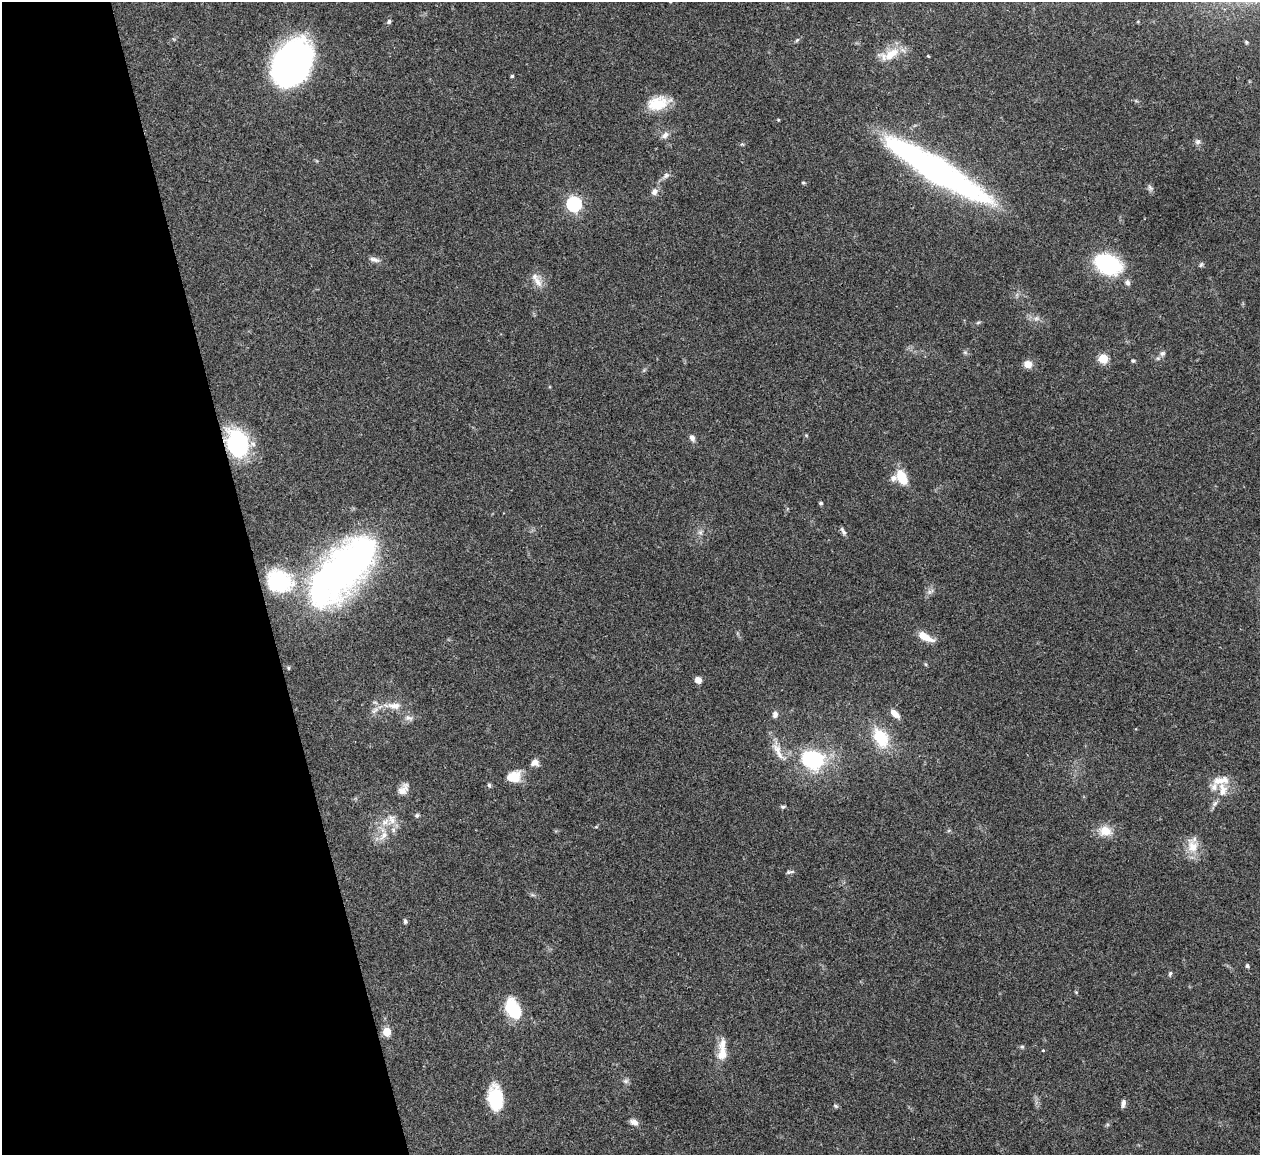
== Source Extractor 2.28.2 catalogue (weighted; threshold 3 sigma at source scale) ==
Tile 5 of 4 x 4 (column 1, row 2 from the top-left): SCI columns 4-1261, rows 2567-3719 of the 5033 x 5015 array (HDU 1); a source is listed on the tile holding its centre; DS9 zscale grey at full resolution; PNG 1262 x 1157 px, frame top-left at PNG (2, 2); no overlay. Shown black and unused: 20% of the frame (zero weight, under 3 of 4 exposures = <1% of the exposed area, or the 3 px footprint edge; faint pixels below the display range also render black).
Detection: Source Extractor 2.28.2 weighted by HDU 2 'WHT'; one run over the whole footprint, this tile lists its part. Background 0.0492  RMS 0.0049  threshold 0.0219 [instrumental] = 3 sigma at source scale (4.5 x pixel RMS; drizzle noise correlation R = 1.50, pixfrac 1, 0.05/0.05 arcsec/px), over >= 5 px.
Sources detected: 79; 7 inside a brighter listed object's ellipse — not listed separately; the other 72 listed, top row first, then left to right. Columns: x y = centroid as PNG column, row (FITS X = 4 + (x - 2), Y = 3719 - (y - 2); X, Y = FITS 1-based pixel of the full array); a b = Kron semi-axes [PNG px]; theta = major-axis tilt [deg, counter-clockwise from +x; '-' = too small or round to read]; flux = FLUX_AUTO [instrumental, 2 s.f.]
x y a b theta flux
389 21 6 5 - 1
891 54 28 12 24 9.5
928 56 3 3 - 0.58
292 63 46 32 61 140
512 76 3 3 - 0.81
658 103 27 16 14 12
778 120 4 4 - 0.46
665 135 11 7 41 2.3
1198 142 7 7 - 1.4
936 171 97 19 -31 190
666 175 10 7 40 1.8
803 183 4 4 - 0.56
1150 187 10 4 -56 1.1
654 192 9 7 62 2.2
574 204 6 6 - 100
374 260 15 6 -16 2.1
1108 264 27 17 -25 45
1201 265 6 5 - 0.81
538 282 17 8 -57 4.2
1128 282 8 6 -82 1.6
1036 318 7 4 1 1.3
978 322 6 4 3 0.67
1162 353 8 7 - 1.4
1103 358 5 5 - 23
1133 361 5 4 - 0.71
1028 364 9 8 - 4.1
692 438 8 6 -66 2
237 443 30 22 -70 42
902 477 13 7 -63 15
893 478 9 8 - 2.3
821 503 5 4 - 0.73
843 531 12 4 -60 1.3
700 532 7 5 -45 1.1
342 571 90 40 47 190
279 581 32 27 -25 36
925 637 18 7 -29 7.2
925 664 6 4 -70 0.54
698 680 7 6 - 3.2
394 706 19 9 -2 5.4
375 710 13 5 40 2
895 713 12 6 -45 3.7
775 715 8 6 77 1.9
409 718 12 7 -12 2.3
881 738 25 16 -62 18
778 750 22 9 -63 5.7
812 759 15 12 -16 51
535 763 10 8 4 2.4
513 777 15 12 12 9.4
489 785 6 5 - 0.85
403 789 16 9 54 3.8
1223 790 25 12 -81 7
783 807 7 4 10 0.72
417 815 6 5 - 0.82
392 819 15 10 -69 4.4
596 827 5 3 - 0.47
1105 831 15 12 -10 7.1
383 835 15 7 55 4.1
1193 846 21 15 -67 7.8
790 872 11 4 13 0.98
405 921 5 5 - 0.99
1247 966 5 4 - 1
1170 973 6 4 63 0.81
513 1010 22 13 -64 21
387 1032 5 5 - 17
1022 1047 5 5 - 0.74
1043 1050 3 3 - 0.44
722 1054 17 11 79 6.5
626 1081 7 6 - 1.2
495 1098 24 13 -85 22
1123 1103 9 5 81 1.7
836 1106 7 5 -27 0.8
634 1122 10 7 -28 2.4
Overlapping masked pixels (flux is a lower limit): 2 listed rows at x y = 936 171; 237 443